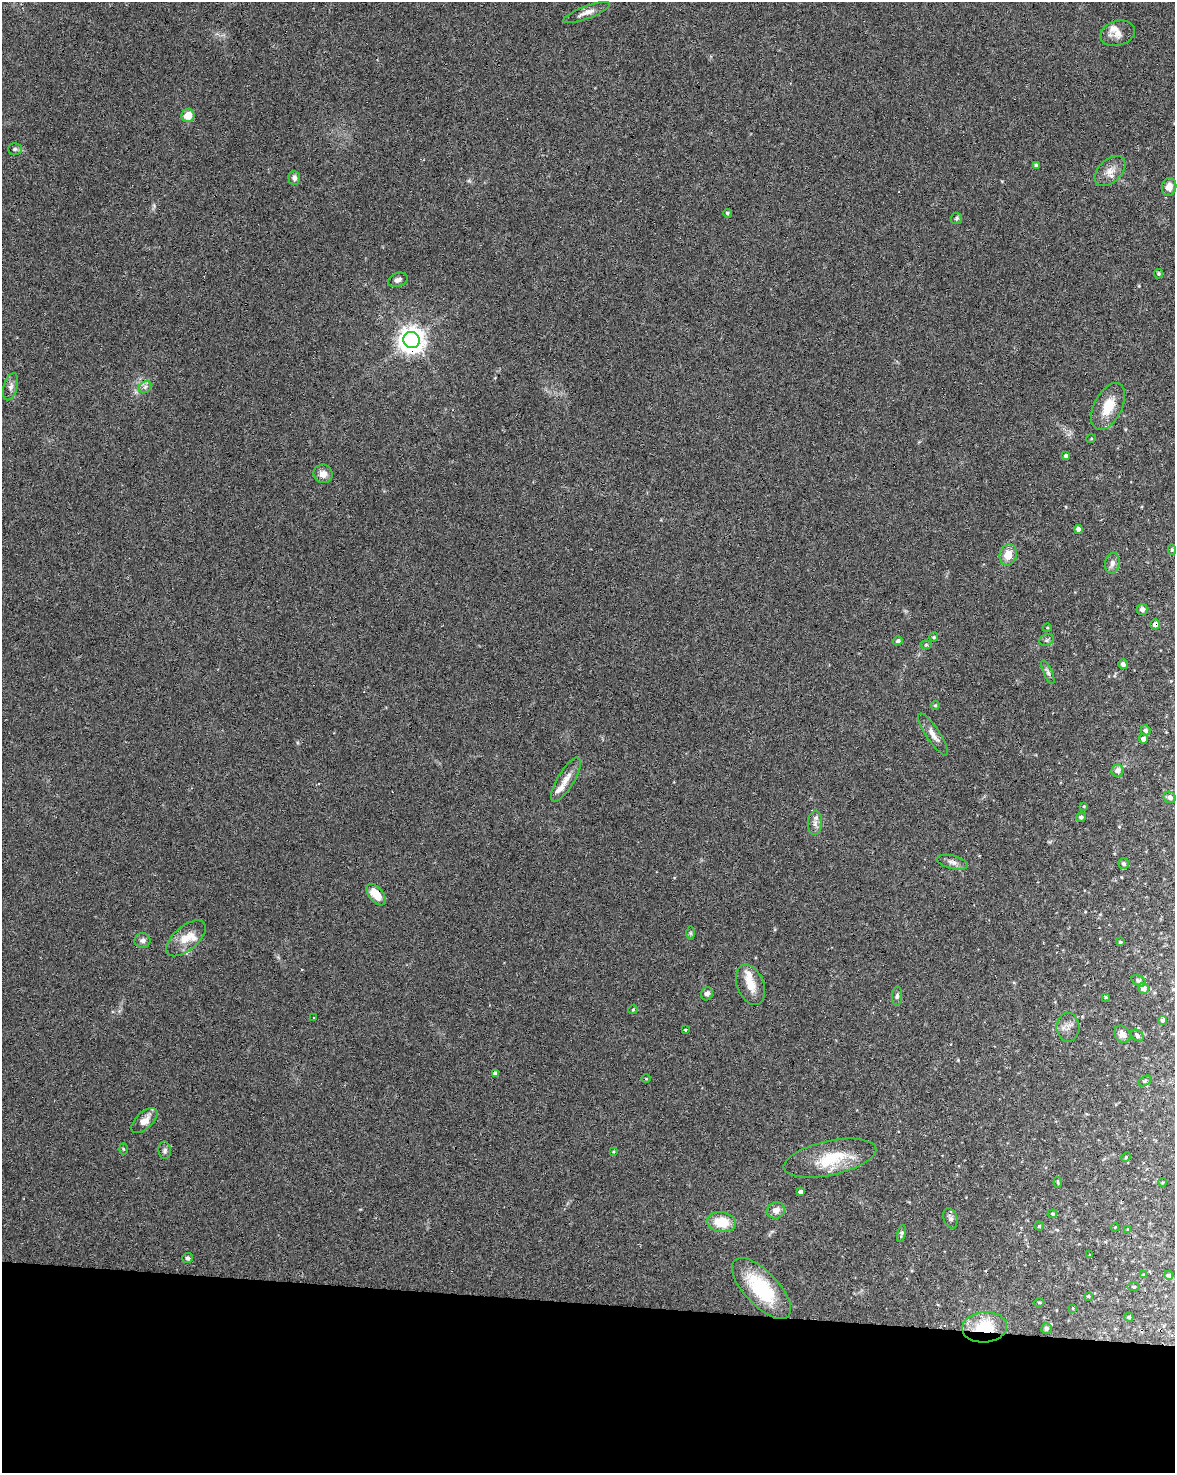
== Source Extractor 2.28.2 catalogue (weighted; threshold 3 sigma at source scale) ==
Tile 10 of 4 x 3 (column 2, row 3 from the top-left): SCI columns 1181-2353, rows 281-1751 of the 4700 x 4920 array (HDU 1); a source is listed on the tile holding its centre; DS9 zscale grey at full resolution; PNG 1177 x 1475 px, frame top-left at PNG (2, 2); each listed source drawn as its Kron ellipse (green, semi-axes under 4 px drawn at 4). Shown black and unused: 12% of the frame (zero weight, under 3 of 6 exposures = <1% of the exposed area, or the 3 px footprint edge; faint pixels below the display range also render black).
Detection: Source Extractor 2.28.2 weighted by HDU 2 'WHT'; one run over the whole footprint, this tile lists its part. Background 0.0445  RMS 0.0036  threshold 0.0148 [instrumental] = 3 sigma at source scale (4.09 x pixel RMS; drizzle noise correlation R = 1.36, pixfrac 0.8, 0.0396/0.0396 arcsec/px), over >= 5 px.
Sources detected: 114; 14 cosmic-ray / hot-pixel residue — neither listed nor drawn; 6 inside a brighter listed object's ellipse — not listed separately; the other 94 listed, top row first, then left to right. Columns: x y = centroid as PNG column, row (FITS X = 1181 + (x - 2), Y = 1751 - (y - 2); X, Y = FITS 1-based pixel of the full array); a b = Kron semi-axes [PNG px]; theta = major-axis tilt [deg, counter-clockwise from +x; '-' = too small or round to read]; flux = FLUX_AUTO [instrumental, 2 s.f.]
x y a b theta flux
587 12 25 6 20 2.5
1118 33 18 12 16 3.1
188 115 7 6 - 4.3
15 149 7 5 1 0.67
1036 165 4 4 - 0.51
1110 171 18 11 43 3.4
294 178 7 6 - 1.2
1169 187 9 7 75 2.3
727 213 4 4 - 0.63
956 218 5 5 - 0.57
1158 274 4 4 - 0.51
398 280 10 6 21 1.3
411 340 8 8 - 340
11 387 14 7 74 1.6
145 387 7 5 46 0.91
1108 406 25 14 63 7.4
1091 439 5 3 - 0.3
1066 456 3 3 - 0.69
323 474 9 9 - 2.6
1078 529 4 4 - 1.4
1172 550 5 4 - 0.52
1008 555 10 8 74 4.3
1112 563 10 7 81 1.6
1142 609 5 5 - 1.4
1155 624 5 5 - 1.6
1047 628 4 3 - 0.26
934 637 5 4 - 0.37
1047 640 7 5 23 0.73
898 641 5 4 - 0.82
926 645 6 4 -1 0.47
1123 664 5 4 - 1
1048 672 13 4 -66 0.9
935 705 4 4 - 0.47
1145 730 5 5 - 0.76
933 735 25 7 -56 2.7
1143 739 4 4 - 1.3
1117 771 6 6 - 1.8
566 780 25 8 59 3.6
1170 797 6 5 - 1.2
1084 806 4 3 - 0.3
1081 817 5 4 - 0.79
815 823 12 7 89 1.6
952 862 16 6 -13 1.7
1123 864 5 5 - 0.76
376 895 12 7 -51 5.6
690 933 7 4 -89 0.5
186 938 24 12 40 5.2
143 941 8 7 - 1.3
1120 942 4 3 - 0.32
1139 981 7 5 -31 0.67
751 985 21 13 -69 5.2
1144 988 5 5 - 1.8
707 994 7 6 - 1.3
897 996 9 5 88 0.87
1106 997 4 3 - 0.35
633 1010 4 4 - 0.36
313 1017 3 3 - 0.8
1162 1020 4 4 - 0.72
1068 1027 14 11 -90 2.2
685 1030 3 2 - 0.54
1122 1034 9 7 -52 2
1137 1035 7 5 -46 0.79
495 1074 4 4 - 1.1
646 1079 5 3 - 0.28
1145 1081 7 4 29 0.52
144 1120 16 8 44 3.1
123 1149 5 3 - 0.33
165 1150 9 6 -87 0.93
613 1152 4 3 - 0.3
1126 1157 5 3 - 0.31
830 1158 47 17 12 13
1058 1182 5 3 - 0.42
1163 1182 4 3 - 0.27
800 1192 4 4 - 0.94
776 1210 9 8 - 2.3
1052 1214 5 4 - 0.38
950 1218 10 7 -73 1.3
721 1222 14 10 -7 8
1039 1226 4 4 - 0.45
1115 1227 4 3 - 0.27
1128 1229 4 3 - 0.31
901 1233 8 4 77 0.71
1090 1255 3 2 - 0.2
188 1258 5 5 - 0.86
1143 1275 4 3 - 0.29
1169 1275 4 4 - 0.73
1133 1287 6 4 -7 0.38
761 1288 39 17 -47 20
1088 1296 4 3 - 0.31
1039 1302 5 3 - 0.34
1073 1308 3 3 - 0.31
1129 1317 4 4 - 0.57
985 1327 22 15 5 12
1046 1328 5 5 - 1
Overlapping masked pixels (flux is a lower limit): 4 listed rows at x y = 411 340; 1155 624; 376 895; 985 1327